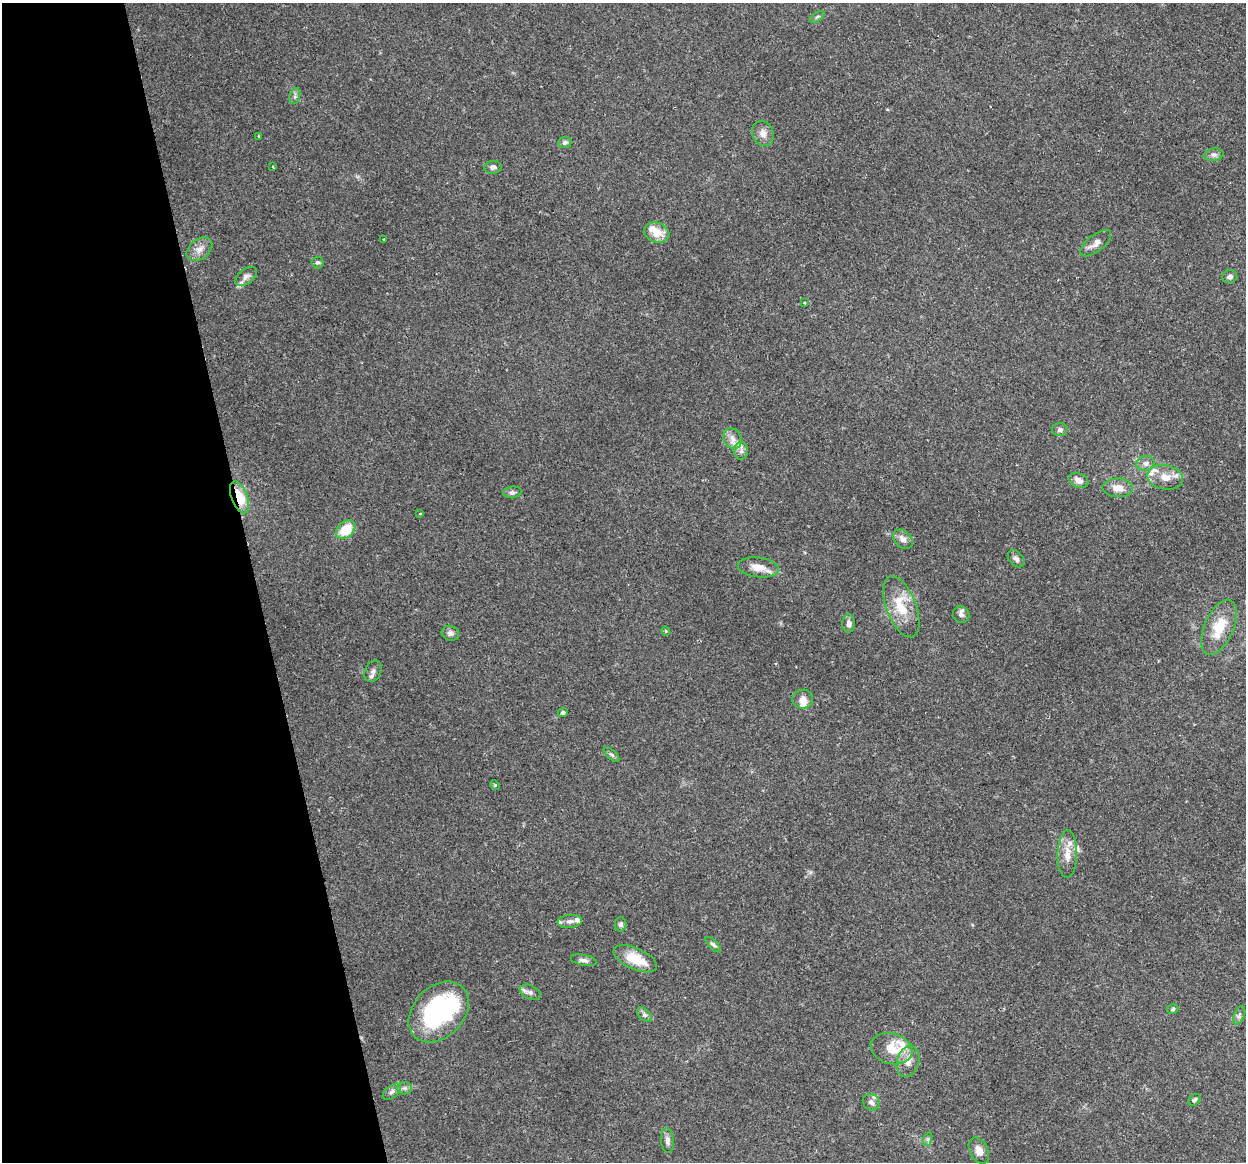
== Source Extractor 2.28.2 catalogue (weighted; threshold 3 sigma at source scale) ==
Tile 5 of 4 x 4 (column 1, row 2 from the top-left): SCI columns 1-1244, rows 2407-3566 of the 4977 x 4761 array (HDU 1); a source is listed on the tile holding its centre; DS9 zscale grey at full resolution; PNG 1248 x 1164 px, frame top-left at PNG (2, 3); each listed source drawn as its Kron ellipse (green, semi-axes under 4 px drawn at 4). Shown black and unused: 20% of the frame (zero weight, under 2 of 3 exposures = <1% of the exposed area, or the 3 px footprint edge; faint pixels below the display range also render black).
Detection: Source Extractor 2.28.2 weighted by HDU 2 'WHT'; one run over the whole footprint, this tile lists its part. Background 0.148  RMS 0.0061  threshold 0.0276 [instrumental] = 3 sigma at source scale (4.5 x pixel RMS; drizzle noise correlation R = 1.50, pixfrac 1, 0.0396/0.0396 arcsec/px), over >= 5 px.
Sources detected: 73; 1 inside a brighter object's white glare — neither listed nor drawn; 11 inside a brighter listed object's ellipse — not listed separately; the other 61 listed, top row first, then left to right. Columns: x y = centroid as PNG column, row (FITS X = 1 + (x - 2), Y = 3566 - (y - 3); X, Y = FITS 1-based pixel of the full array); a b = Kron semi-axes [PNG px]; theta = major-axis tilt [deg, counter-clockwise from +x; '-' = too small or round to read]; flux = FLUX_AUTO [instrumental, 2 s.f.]
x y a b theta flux
817 17 8 4 35 1.1
295 96 8 5 75 1.6
763 133 13 10 -69 4.4
259 136 3 2 - 0.59
565 142 6 5 - 1.6
1214 155 10 6 9 2
273 167 3 2 - 0.51
493 167 9 6 6 2
657 233 13 9 -21 9.8
384 239 3 2 - 0.38
1096 243 18 8 38 4.5
199 249 14 10 39 5
318 262 6 6 - 1.3
246 276 12 7 38 2.7
1229 277 7 6 - 2.2
804 303 3 2 - 0.61
1060 430 7 6 - 1.7
732 438 11 8 -62 4.5
741 451 8 7 - 2.6
1146 463 9 7 11 2.9
1165 477 18 12 -11 8.2
1078 480 10 7 -24 4.1
1118 488 15 9 -1 7.1
512 492 9 5 6 1.8
240 497 17 8 -69 15
420 514 3 3 - 0.53
346 530 11 8 41 15
903 539 11 8 -42 3.9
1016 559 10 6 -48 2.3
758 567 20 10 -7 8.5
901 607 32 15 -69 20
961 615 9 8 - 2.2
849 623 9 6 -89 2.8
1219 627 29 14 67 18
666 631 4 4 - 0.74
450 633 9 7 -20 2.3
373 671 11 8 67 2.7
803 699 10 9 - 4.6
563 713 5 4 - 1.5
612 755 10 4 -44 1.4
495 785 5 3 - 0.66
1067 854 24 10 88 7.6
570 921 12 6 5 2.9
621 924 7 6 - 1.7
713 945 10 4 -44 1.6
635 959 23 10 -24 17
584 960 13 5 -11 2.2
530 992 11 7 -25 2.5
1173 1009 6 5 - 1
439 1012 34 25 45 81
644 1015 9 5 -44 1.8
1239 1015 10 5 66 1.6
892 1049 21 15 -15 14
908 1061 16 11 72 6.3
404 1088 7 6 - 1.8
392 1092 10 6 37 2.3
1194 1100 7 5 43 1.4
871 1102 9 7 -45 2.9
928 1139 7 4 71 0.99
667 1140 12 6 -85 3
979 1151 14 9 -62 4.9
Overlapping masked pixels (flux is a lower limit): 1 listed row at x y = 240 497